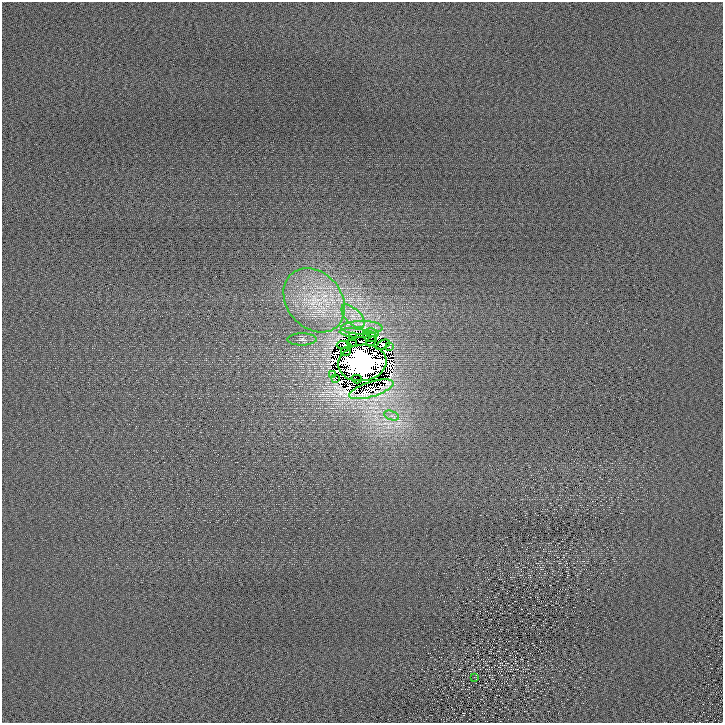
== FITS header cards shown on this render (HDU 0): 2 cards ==
NAXIS1  =                  721 /
NAXIS2  =                  721 /

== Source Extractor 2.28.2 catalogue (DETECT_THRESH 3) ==
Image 721 x 721 px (HDU 0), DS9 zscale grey, 1 PNG px = 1 image px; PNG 725 x 725 px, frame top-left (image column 1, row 721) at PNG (2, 2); each listed source drawn as its Kron ellipse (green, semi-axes under 4 px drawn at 4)
Background 1.72e-05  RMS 1.8e-04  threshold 5.54e-04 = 3 sigma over >= 5 px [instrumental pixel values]
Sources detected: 24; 3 with non-positive FLUX_AUTO (blend fragments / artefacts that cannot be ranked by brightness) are neither listed nor drawn; the other 21 listed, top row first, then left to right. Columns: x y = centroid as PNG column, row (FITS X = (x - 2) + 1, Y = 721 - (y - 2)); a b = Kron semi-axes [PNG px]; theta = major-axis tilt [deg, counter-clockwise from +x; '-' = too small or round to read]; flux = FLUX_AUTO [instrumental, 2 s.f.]
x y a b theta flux
314 300 35 27 -51 0.91
353 316 14 7 -45 0.14
362 328 20 7 0 0.055
355 333 15 4 -6 0.27
372 333 7 4 -12 0.11
352 336 2 2 - 0.034
370 336 7 5 -23 0.004
302 339 14 6 0 0.067
371 341 5 2 - 0.018
351 342 5 2 - 0.058
344 345 7 2 0 0.026
383 345 7 2 30 0.049
390 346 3 2 - 0.023
346 352 5 2 - 0.037
362 363 24 18 7 77
333 375 3 2 - 0.0077
335 379 4 2 - 0.029
357 379 5 2 - 0.058
371 389 23 7 17 0.44
392 416 8 4 -18 0.042
474 677 3 2 - 0.0069
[3 non-positive-flux detections neither listed nor drawn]